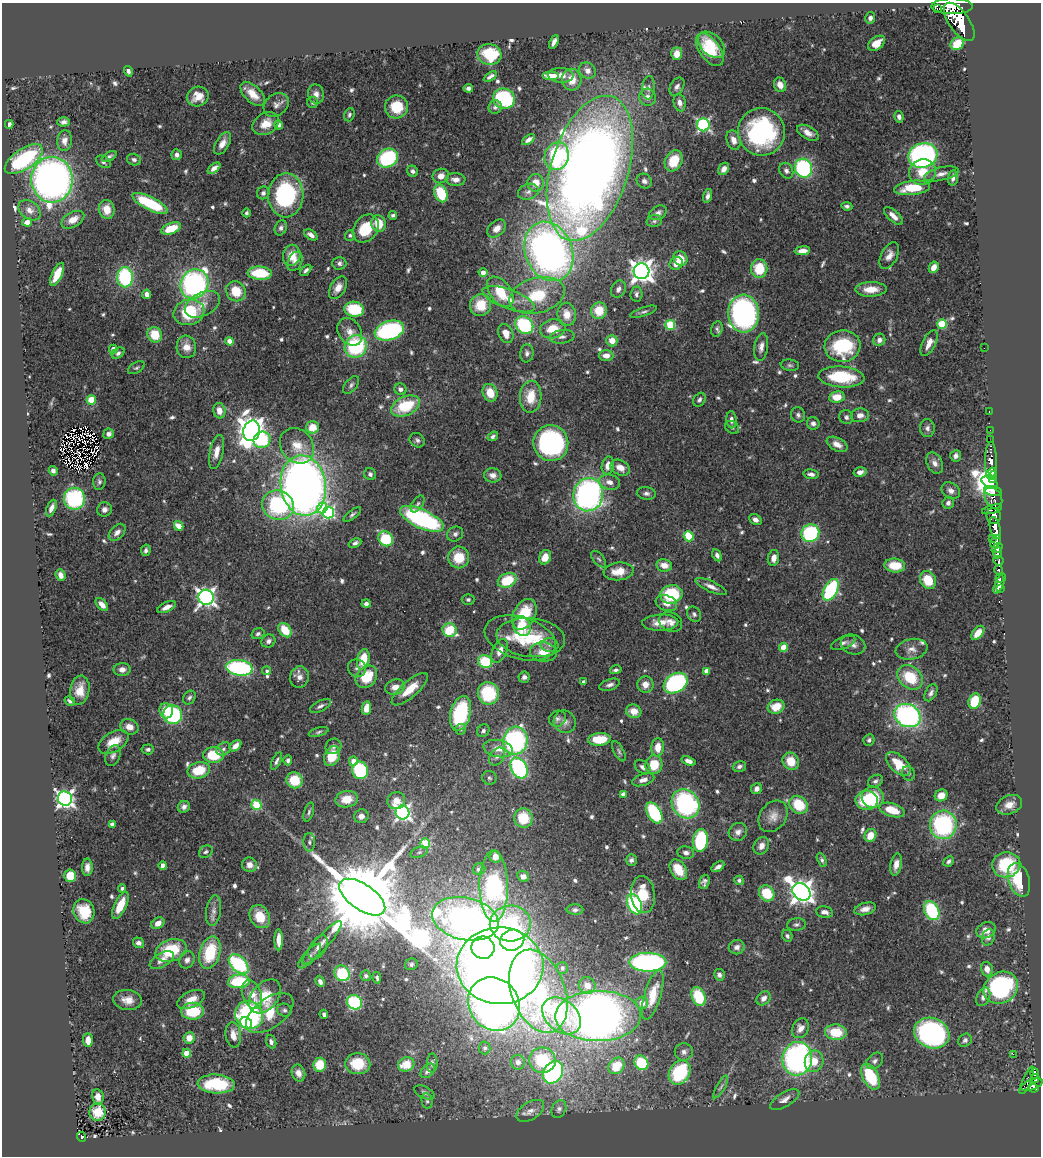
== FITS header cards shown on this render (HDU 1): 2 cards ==
NAXIS1  =                 1039
NAXIS2  =                 1154

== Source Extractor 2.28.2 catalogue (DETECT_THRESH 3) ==
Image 1039 x 1154 px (HDU 1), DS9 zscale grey, 1 PNG px = 1 image px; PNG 1043 x 1158 px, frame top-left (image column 1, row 1154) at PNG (2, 3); each listed source drawn as its Kron ellipse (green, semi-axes under 4 px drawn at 4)
Background 0.611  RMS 0.03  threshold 0.0915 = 3 sigma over >= 5 px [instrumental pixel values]
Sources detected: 690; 5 with non-positive FLUX_AUTO (blend fragments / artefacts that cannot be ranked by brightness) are neither listed nor drawn; of the other 685, the 500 brightest by FLUX_AUTO listed and drawn (185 fainter detections omitted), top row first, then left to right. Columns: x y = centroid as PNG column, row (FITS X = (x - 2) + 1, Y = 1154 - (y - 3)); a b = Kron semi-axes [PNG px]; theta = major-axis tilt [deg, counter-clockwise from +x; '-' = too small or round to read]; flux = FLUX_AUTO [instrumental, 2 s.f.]
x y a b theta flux
952 6 21 8 0 2100
937 8 3 2 - 8900
870 18 6 5 - 7.7
959 22 22 10 -54 2900
554 42 7 4 65 11
877 43 9 6 37 27
957 44 7 6 - 56
712 45 15 10 -44 35
710 50 19 10 -54 66
489 54 12 10 -12 87
677 54 6 5 - 22
587 70 9 7 -34 14
128 71 5 4 - 5.9
561 75 12 7 -3 19
490 76 7 4 33 6.6
551 76 8 4 0 29
572 80 11 9 -87 33
780 85 7 6 - 16
677 87 9 6 58 8
468 88 5 4 - 6
648 88 12 6 85 6.6
253 94 15 8 -45 31
316 94 10 8 -73 12
198 97 11 9 19 25
647 97 8 8 - 13
504 98 11 10 - 200
312 102 5 5 - 5.3
680 103 9 6 -79 11
276 105 14 10 39 15
396 107 11 11 - 60
495 107 7 6 - 6.3
349 115 7 5 71 5.3
899 117 6 4 -79 8.4
64 122 6 4 2 7.3
9 124 4 4 - 7.3
266 124 14 10 29 31
279 125 4 4 - 7.4
703 125 6 6 - 380
761 132 24 23 - 310
808 133 12 6 -30 15
528 140 7 4 35 9.5
734 140 10 6 -69 17
64 141 10 7 84 15
222 143 12 6 59 17
177 155 5 5 - 8.7
923 155 15 12 18 680
109 156 8 4 28 5.2
557 156 14 12 68 260
387 158 11 9 32 220
24 159 22 10 34 190
134 160 7 5 -16 6.8
674 161 11 8 63 63
103 162 8 5 -35 5.4
214 168 7 4 39 15
590 168 75 38 73 3000
804 168 9 8 - 290
724 169 7 5 59 14
413 171 6 5 - 6.4
786 171 8 6 -61 8.6
922 172 14 12 30 45
941 174 18 6 13 14
441 176 8 7 - 16
953 178 8 5 83 9.9
52 180 23 20 89 1200
455 180 10 6 -3 15
644 181 8 7 - 8.9
536 183 9 8 - 27
912 188 18 7 7 74
528 192 10 7 19 8.8
263 193 6 6 - 6.7
441 193 9 6 -68 110
286 195 22 17 87 280
708 196 7 4 74 8
150 203 20 6 -27 130
847 206 5 4 - 5.2
29 210 12 9 -37 14
107 210 9 8 - 34
247 213 4 4 - 5
658 213 9 6 30 9.5
393 215 4 3 - 5
893 216 12 5 -43 15
73 220 12 7 29 22
654 221 8 6 16 5.8
27 222 5 4 - 15
378 224 8 7 - 41
171 228 10 5 21 51
281 228 8 5 65 6.6
366 228 15 11 54 75
497 229 10 7 42 17
311 235 7 4 -36 12
350 235 5 5 - 5.4
549 251 30 23 -68 1200
802 251 7 4 7 17
292 255 11 8 78 35
889 255 14 8 63 17
680 259 7 6 - 33
295 261 10 7 64 12
339 263 7 6 - 7.1
676 263 7 6 - 20
934 267 6 4 62 18
759 269 9 8 - 71
306 270 6 3 48 5.9
641 271 8 8 - 1900
260 273 12 6 -4 91
483 273 4 4 - 19
57 274 12 5 64 44
125 277 10 8 -89 200
194 284 15 13 53 550
338 288 12 7 58 20
618 289 9 7 61 11
871 289 15 7 2 34
236 291 10 9 - 55
500 292 17 10 -52 73
147 294 4 4 - 12
636 294 7 6 - 6.6
537 295 28 17 15 110
509 299 27 9 -20 37
202 304 19 11 27 28
481 305 11 10 - 56
354 309 10 7 -9 100
599 311 8 8 - 49
189 312 15 12 14 120
643 312 14 4 18 6.6
744 313 19 15 -85 590
567 314 12 9 -82 29
942 324 5 5 - 120
524 325 10 8 -42 180
670 325 5 5 - 120
553 329 13 9 11 46
717 329 8 5 74 5.2
389 331 15 9 17 330
350 332 15 11 -56 22
506 333 10 7 -68 24
155 335 8 7 - 57
562 337 12 7 8 10
879 340 6 5 - 9.7
230 341 4 4 - 25
612 341 6 5 - 25
929 343 14 6 63 22
356 346 11 10 - 200
842 346 18 16 7 160
186 347 11 10 - 24
761 347 14 6 81 13
984 348 2 2 - 22
113 349 4 4 - 12
118 353 7 5 35 6
527 353 9 6 83 8
606 356 7 5 0 18
790 365 9 5 -7 5.2
136 368 9 5 28 5
841 377 23 10 -4 110
351 385 10 6 50 6.2
400 389 6 5 - 8.4
490 393 9 7 -68 39
531 397 16 11 87 49
837 397 8 6 7 35
91 400 5 4 - 85
699 400 7 5 58 6.7
406 406 15 9 24 100
219 411 8 6 -77 23
989 412 3 2 - 7.6
798 415 7 7 - 6.2
860 415 9 7 4 14
846 417 7 6 - 6.5
731 420 8 5 -86 8.6
813 423 6 6 - 7.6
312 427 6 6 - 40
732 427 7 6 - 4.8
927 428 9 7 -84 8.3
990 430 2 2 - 7
252 431 10 8 75 3000
109 434 5 5 - 9.3
493 436 5 4 - 5.8
262 440 8 8 - 140
417 440 8 6 -39 6.7
990 440 2 2 - 7
551 443 18 17 - 370
837 444 11 6 -27 15
297 446 19 15 -51 39
216 452 17 7 77 20
956 456 6 5 - 6.8
991 461 19 6 90 480
935 463 11 7 -63 13
608 465 9 6 78 20
620 468 10 7 -27 21
53 471 5 4 - 6.8
860 472 6 5 - 10
992 472 4 4 - 610
370 474 6 5 - 6.2
811 474 8 4 -8 8.4
493 475 8 7 - 13
992 477 6 4 86 910
99 481 8 6 85 5.9
609 482 10 7 -13 15
990 483 9 5 -28 1500
303 485 30 22 -81 1900
951 491 10 7 -35 11
993 491 9 4 -9 210
646 493 9 6 -8 7.5
588 495 17 15 76 670
993 498 11 8 -61 350
74 499 11 10 - 230
948 503 6 5 - 6.8
418 504 9 5 57 5.4
278 505 16 14 -26 220
51 508 9 4 66 12
322 508 5 5 - 88
104 509 7 7 - 9.4
992 509 10 3 15 170
329 512 6 5 - 250
352 514 10 4 39 5.2
993 516 8 7 - 310
422 519 23 9 -25 350
755 520 7 5 -28 11
179 526 5 4 - 34
995 528 11 5 -77 1100
117 532 10 6 47 13
810 533 9 8 - 220
455 534 8 7 - 7.1
689 536 5 5 - 85
992 538 2 2 - 100
386 539 8 6 -50 120
996 541 7 5 59 360
355 543 6 4 23 7.1
997 548 6 3 36 420
146 550 6 4 77 5.8
998 553 5 3 - 260
717 555 6 4 -63 6.4
459 557 11 10 - 53
545 557 7 5 67 26
773 558 8 5 79 15
599 559 10 5 -50 5.4
998 561 5 4 - 70
664 565 8 6 -10 22
895 566 10 7 -5 49
999 570 5 3 - 110
619 571 15 9 5 34
61 575 6 4 -68 15
1000 578 3 2 - 20
507 580 10 7 23 80
928 580 9 8 - 59
999 584 11 4 66 39
711 586 17 5 -25 14
1001 589 3 2 - 6.7
831 590 12 6 61 260
671 594 11 9 12 130
206 597 7 7 - 960
468 600 6 5 - 4.8
666 603 11 7 -20 16
366 604 4 4 - 8
102 605 8 4 -48 14
167 607 10 5 25 15
524 614 16 11 63 79
694 614 8 6 -57 6
671 622 12 9 -28 14
660 623 18 8 3 26
522 626 10 8 -59 50
285 630 8 5 -50 52
450 630 7 6 - 90
978 633 8 5 51 24
258 634 6 5 - 5
520 638 37 21 -17 96
531 638 34 19 -6 110
268 641 7 6 - 8.4
843 643 13 6 21 9.3
550 645 9 7 -1 8.4
853 645 12 9 -22 13
784 647 4 4 - 55
912 649 16 10 12 16
500 651 13 7 65 22
543 652 13 9 -5 35
363 659 10 6 76 55
485 662 7 6 - 110
239 668 13 8 -7 330
357 668 9 8 - 8.9
122 669 8 6 3 14
616 670 6 4 14 5.9
267 671 4 4 - 4.9
706 671 4 4 - 12
299 677 11 9 74 15
366 677 12 9 48 68
524 677 6 5 - 7.3
910 677 14 10 -39 77
584 682 4 3 - 8.6
676 683 13 9 32 330
645 684 8 8 - 18
610 685 11 5 18 8.2
395 687 10 7 17 21
410 689 23 8 41 47
80 690 15 9 81 31
488 693 11 10 - 140
931 693 9 5 61 7.4
189 697 7 5 54 6.4
70 701 5 4 - 6
975 701 8 6 70 87
320 706 11 5 27 7.2
776 707 8 7 - 42
366 708 7 4 80 26
166 711 7 6 - 37
634 711 8 6 -16 24
460 713 18 10 76 200
173 715 9 9 - 240
907 716 13 11 -27 480
558 719 9 7 35 7.5
565 722 11 10 - 13
129 727 9 7 -23 18
461 729 5 5 - 5.7
483 731 7 5 47 5.6
319 732 10 4 17 4.9
599 739 11 6 5 57
869 740 6 5 - 5.6
515 741 14 12 78 360
113 742 17 9 30 41
235 746 7 4 41 17
333 746 8 7 - 7.2
658 747 9 6 85 29
148 749 6 5 - 5.6
223 749 7 6 - 7.1
498 749 15 8 -10 25
619 751 11 5 -62 5.1
214 755 10 7 0 87
113 756 10 7 66 8.2
332 756 10 7 65 58
497 756 10 6 54 8.4
288 760 5 4 - 6.2
277 761 9 4 63 6.7
353 761 5 4 - 23
688 761 7 4 -20 11
791 761 9 7 -59 41
898 764 15 8 -42 52
654 765 9 8 - 54
739 766 7 5 16 6.7
643 767 9 6 -40 9.6
519 768 11 8 -60 360
199 770 11 8 14 66
360 770 9 8 - 180
908 773 7 6 - 5
489 778 7 7 - 5.2
295 780 8 8 - 67
643 780 11 6 17 14
875 781 8 5 31 6.3
756 789 6 5 - 9.2
623 794 4 4 - 20
941 795 6 5 - 22
873 797 11 10 - 63
65 799 7 7 - 950
347 799 11 8 10 40
867 800 11 9 -4 110
396 801 9 8 - 26
686 804 15 13 -53 330
256 805 5 5 - 120
798 805 10 8 -42 73
1009 805 13 9 22 21
184 807 6 5 - 8.3
892 810 13 6 -17 52
309 812 10 4 72 5.3
402 812 7 7 - 660
654 813 11 6 -60 200
361 816 7 7 - 12
773 816 17 13 53 23
523 818 9 9 - 76
112 824 4 4 - 13
943 825 14 13 - 290
738 832 9 8 - 12
870 835 7 5 65 35
701 840 11 7 82 170
309 842 9 5 -89 6.7
425 843 5 5 - 120
761 846 9 7 56 13
206 852 7 5 32 5.4
419 852 9 5 20 5.2
686 853 8 6 -9 9.5
495 857 6 6 - 13
631 860 5 5 - 7
822 860 7 4 -62 5.1
949 861 6 4 44 5.4
896 864 11 5 79 16
163 865 4 4 - 15
250 865 7 7 - 13
1006 865 14 12 13 120
87 867 9 5 90 13
718 867 7 4 34 10
479 869 6 5 - 8.5
678 870 11 7 -56 47
70 876 6 6 - 55
523 876 6 5 - 11
739 880 4 4 - 5.5
1019 880 17 10 -72 100
704 882 7 5 71 7
494 886 36 14 -90 350
122 888 4 4 - 5.8
801 892 10 8 -43 2100
767 893 8 7 - 73
643 894 19 12 -83 65
362 897 26 13 -34 54000
634 904 10 6 -68 270
120 905 15 6 64 41
865 909 11 6 15 14
575 910 8 5 -2 6.3
84 911 12 10 -70 64
214 911 15 7 81 12
932 911 10 7 -63 170
825 912 8 5 -10 12
260 917 12 9 -60 44
465 919 34 21 -12 1100
158 923 7 5 35 17
510 923 20 18 3 190
796 924 9 6 6 6
986 930 10 7 26 20
787 936 6 5 - 5.4
988 937 8 6 72 9.3
279 940 10 4 -90 22
512 940 12 10 20 360
138 943 6 5 - 9.5
322 943 28 6 48 23
737 947 8 7 - 11
318 948 13 7 57 12
483 948 11 11 - 610
171 950 16 11 20 96
210 953 16 10 74 94
310 956 15 6 48 11
162 960 13 7 30 15
187 960 9 7 66 9.6
648 962 18 9 -1 490
239 964 12 7 -44 190
411 964 6 5 - 5.3
500 966 43 38 -2 3600
562 968 6 5 - 9.3
987 969 7 5 -74 17
342 973 8 7 - 130
719 975 6 5 - 7.1
366 976 5 5 - 5.5
377 978 6 4 -79 5.4
239 981 11 7 5 140
320 981 6 4 -67 9.4
587 985 9 8 - 22
1001 988 18 15 32 330
538 991 43 26 -69 420
252 995 15 9 -70 31
653 995 25 8 73 48
265 996 19 13 50 69
698 997 9 6 -68 100
983 997 10 6 66 11
764 998 8 6 46 13
191 999 15 8 25 24
128 1000 15 10 -7 24
354 1002 8 7 - 210
642 1003 6 6 - 17
494 1004 28 25 -53 1700
284 1010 7 6 - 5.4
193 1011 11 8 0 77
270 1013 27 14 36 61
324 1014 4 3 - 5.8
249 1015 14 13 - 310
562 1016 22 15 -41 190
598 1016 43 25 1 2000
246 1023 6 5 - 170
801 1028 10 8 61 17
836 1032 11 8 -6 65
932 1033 18 15 -22 450
233 1035 12 8 -82 21
189 1038 5 5 - 23
88 1040 7 5 -87 19
965 1040 7 6 - 6.2
271 1042 7 5 -67 7
485 1048 6 5 - 5.2
684 1052 9 8 - 9.8
187 1053 4 4 - 54
1013 1054 2 2 - 440
797 1059 17 15 81 560
542 1060 13 12 - 110
814 1061 10 9 - 31
875 1061 9 7 44 7.5
518 1062 7 7 - 11
432 1063 9 5 89 6.1
641 1063 8 6 -54 120
358 1064 12 10 -4 67
406 1064 8 7 - 47
320 1065 7 6 - 52
616 1066 9 7 48 73
428 1071 8 5 43 10
553 1072 12 9 55 310
680 1072 13 10 56 170
298 1073 9 6 -68 14
1035 1073 5 3 - 46
870 1077 14 8 -63 110
1035 1078 4 4 - 59
1027 1080 15 3 66 100
216 1084 18 9 -3 120
1032 1085 11 5 20 240
721 1087 13 4 60 6.5
1034 1088 5 3 - 150
424 1092 11 6 -28 6.1
98 1097 8 5 -79 16
785 1099 16 7 32 13
427 1101 8 5 -79 4.8
559 1109 9 7 65 7.1
530 1111 15 8 32 16
97 1112 9 8 - 49
81 1137 5 4 - 64
At the frame edge (FLAGS 8, measured only in part): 1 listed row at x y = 952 6
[185 fainter detections neither listed nor drawn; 5 non-positive-flux detections neither listed nor drawn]